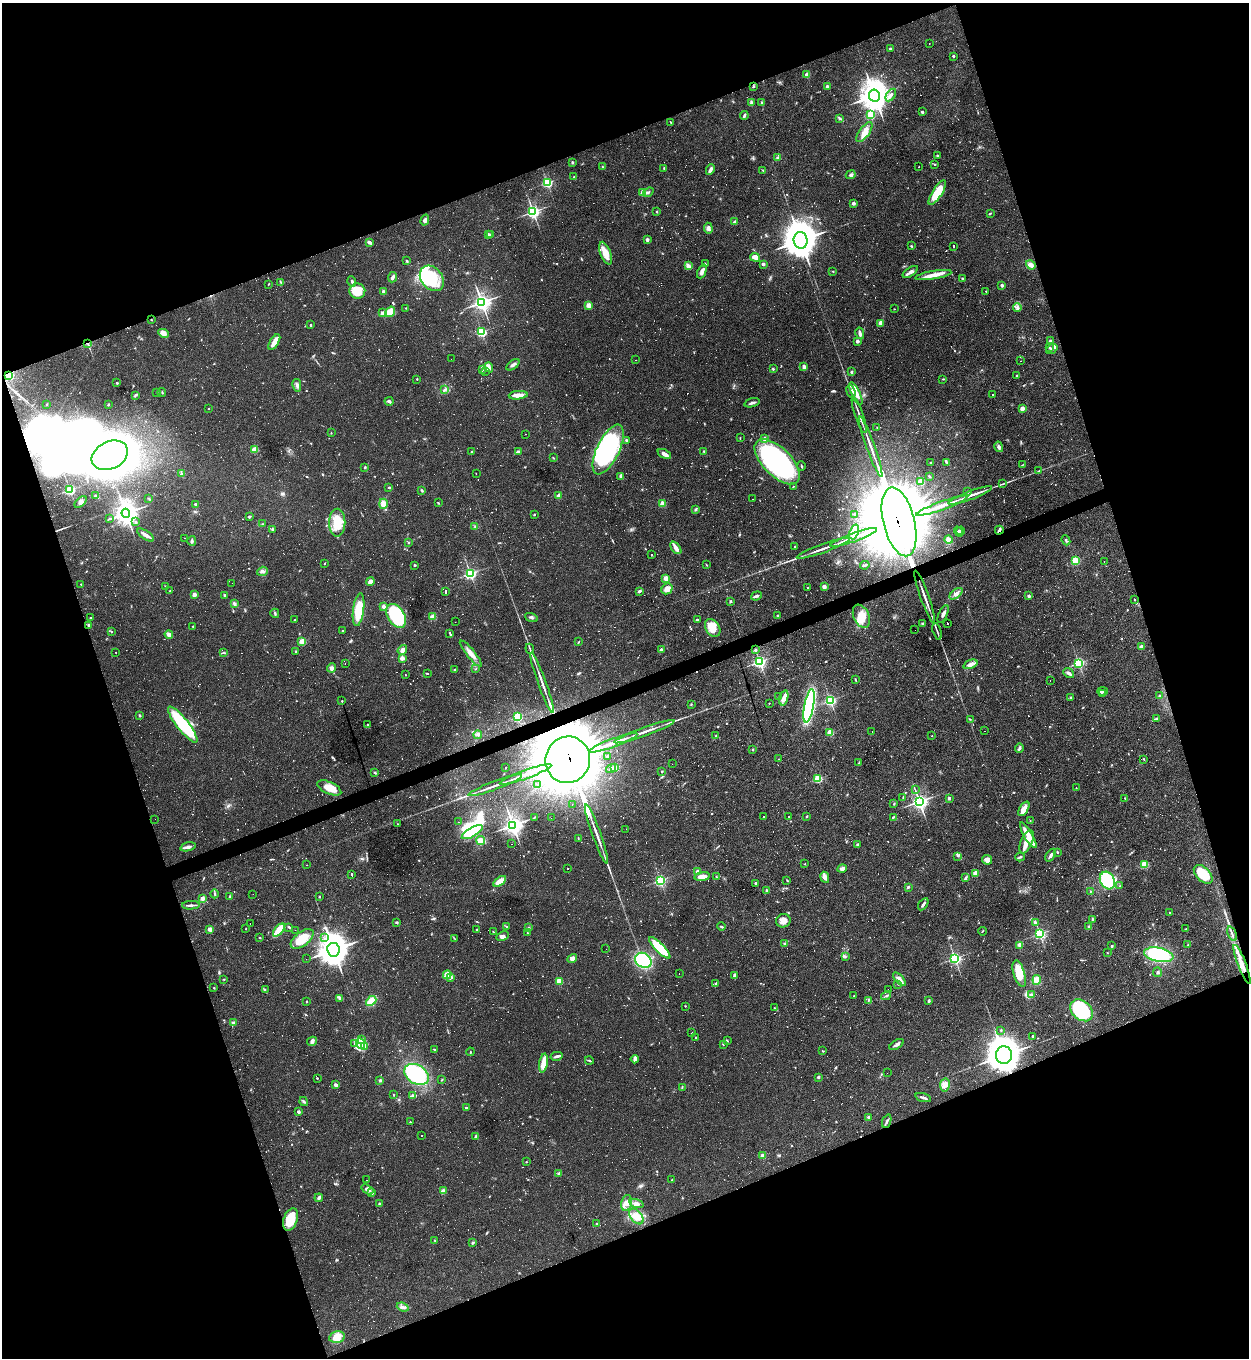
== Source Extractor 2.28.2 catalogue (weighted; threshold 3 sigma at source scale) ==
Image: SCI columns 147-5134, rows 1-5421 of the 5407 x 5421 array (HDU 1 of 3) = the unmasked area's bounding box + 8 px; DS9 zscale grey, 4 x 4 block average (1 PNG px = mean of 4 x 4 image px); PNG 1251 x 1360 px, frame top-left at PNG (2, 3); each listed source drawn as its Kron ellipse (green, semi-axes under 4 px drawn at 4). Shown black and unused: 40% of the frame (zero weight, under 3 of 4 exposures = <1% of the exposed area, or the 3 px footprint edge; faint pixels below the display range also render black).
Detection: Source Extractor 2.28.2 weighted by HDU 2 'WHT'. Background 0.0443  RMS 0.0046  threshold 0.0209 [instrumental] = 3 sigma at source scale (4.5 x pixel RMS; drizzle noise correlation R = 1.50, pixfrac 1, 0.05/0.05 arcsec/px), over >= 5 px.
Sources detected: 1696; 58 too faint to see at this stretch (4 x 4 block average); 24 inside a brighter object's white glare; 594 cosmic-ray / hot-pixel residue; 5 long thin detections or spike segments (spike, bleed or trail) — neither listed nor drawn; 9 coinciding with a brighter row at this scale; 41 inside a brighter listed object's ellipse — not listed separately; of the other 965, all 500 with FLUX_AUTO >= 1.47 (the completeness limit of this list) listed and drawn (465 fainter detections not listed), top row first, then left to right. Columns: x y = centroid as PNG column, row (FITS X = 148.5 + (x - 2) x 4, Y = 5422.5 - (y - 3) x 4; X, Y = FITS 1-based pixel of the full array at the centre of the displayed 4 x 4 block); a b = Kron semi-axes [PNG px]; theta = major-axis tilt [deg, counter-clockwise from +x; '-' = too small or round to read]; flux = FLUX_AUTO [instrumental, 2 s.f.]
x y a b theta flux
929 43 2 2 - 1.7
890 49 2 2 - 17
953 56 2 2 - 11
807 75 2 2 - 73
753 86 3 2 - 2.5
827 87 3 3 - 6.3
874 95 6 5 - 3800
891 95 7 3 55 7.5
751 102 4 3 - 3.9
761 103 3 2 - 3.4
922 112 2 2 - 18
870 115 2 2 - 270
744 116 4 2 - 5.2
839 118 4 3 - 4
671 122 4 2 - 1.8
864 132 12 5 53 28
937 155 3 2 - 2.5
777 157 3 3 - 3.4
572 163 2 2 - 2
935 164 2 2 - 1.6
603 167 3 2 - 1.6
919 167 2 2 - 150
664 169 3 2 - 1.8
710 170 5 2 - 11
763 170 4 2 - 2
851 175 5 4 - 6.3
574 177 2 2 - 5.4
547 182 2 2 - 400
648 192 6 2 39 4
643 193 2 2 - 96
937 193 14 5 58 89
853 203 2 2 - 9.6
533 212 3 2 - 720
657 212 2 2 - 8.1
990 213 3 2 - 2.5
425 220 5 3 - 9.1
735 221 3 3 - 3.8
708 228 5 4 - 8.7
488 234 2 2 - 12
490 235 2 2 - 11
647 240 2 2 - 29
801 240 8 7 - 6100
370 242 4 3 - 6.7
911 246 2 2 - 2.3
954 246 2 2 - 49
606 253 12 5 -69 33
755 257 5 4 - 20
407 261 3 2 - 3.4
706 264 3 2 - 2
763 264 2 2 - 22
1031 265 5 4 - 13
688 266 4 3 - 11
702 271 7 2 66 17
833 271 2 2 - 1.7
910 272 9 2 33 15
933 275 18 4 9 29
393 277 5 3 - 6.8
432 278 14 10 -52 170
963 279 3 2 - 5.3
352 281 5 2 - 4.9
281 282 2 2 - 1.5
268 284 3 2 - 2.2
1002 285 2 2 - 24
357 291 8 7 - 66
986 291 2 2 - 2.6
384 292 3 2 - 6.8
482 302 3 3 - 1400
588 305 2 2 - 93
1017 307 4 3 - 6
406 308 2 2 - 1.7
894 309 2 2 - 1.7
390 312 6 3 56 47
382 313 4 3 - 15
151 320 2 2 - 3.3
881 323 3 3 - 14
310 325 3 2 - 2.1
481 332 2 2 - 310
163 333 5 4 - 11
860 333 6 2 -77 9.2
857 341 2 2 - 26
1050 341 4 3 - 5.3
274 342 9 3 58 30
88 344 4 2 - 3.3
1049 347 2 2 - 4.3
1052 349 6 2 37 9.7
451 359 2 2 - 1.6
635 360 2 2 - 1.7
1021 361 2 2 - 2.4
513 365 7 3 37 9
489 367 5 3 - 7.2
804 367 4 2 - 13
773 369 3 2 - 2.7
482 370 3 2 - 2.3
485 371 2 2 - 4.6
851 372 2 2 - 17
9 375 2 2 - 160
1017 376 2 2 - 17
417 379 2 2 - 5
943 379 2 2 - 1.7
117 383 2 2 - 9.7
297 385 6 3 -79 7.3
445 390 2 2 - 2.3
157 392 2 2 - 1.8
162 392 4 2 - 1.7
851 392 6 2 -70 5.8
856 394 12 3 -65 20
993 394 2 2 - 4.3
135 395 4 2 - 3.7
518 395 9 3 5 24
389 401 4 2 - 7.2
752 403 8 2 15 7
47 404 2 2 - 2
108 404 3 2 - 1.9
209 408 2 2 - 4.6
1022 408 2 2 - 58
859 415 19 2 -71 11
877 428 2 2 - 1.7
331 433 2 2 - 1.6
525 434 2 2 - 2
740 438 2 2 - 1.6
764 438 3 2 - 4.2
626 440 3 2 - 5.4
871 447 32 2 -70 31
999 447 5 3 - 7.1
255 449 2 2 - 100
608 449 27 11 64 450
704 451 2 2 - 2.1
471 452 2 2 - 2.3
518 452 3 2 - 6.6
664 454 7 3 -28 24
110 455 19 13 26 2600
553 458 2 2 - 1.7
777 462 28 14 -45 690
946 462 4 2 - 3.1
931 463 2 2 - 3
1022 465 2 2 - 1.8
801 466 4 2 - 2.8
365 467 3 2 - 3.2
1039 471 2 2 - 1.6
181 474 2 2 - 1.8
476 474 2 2 - 3.9
621 476 2 2 - 14
929 476 3 2 - 3.1
921 481 2 2 - 110
1003 484 3 2 - 1.9
793 487 2 2 - 1.6
389 488 2 2 - 3.2
70 490 2 2 - 460
422 491 3 2 - 2.4
968 492 3 2 - 2.6
559 495 3 2 - 22
970 495 23 2 21 20
96 496 3 2 - 2.3
149 498 3 2 - 1.8
753 499 2 2 - 2.3
81 502 7 4 44 11
438 503 3 2 - 2.4
662 503 2 2 - 88
195 504 2 2 - 11
383 504 5 4 - 19
942 506 27 2 20 61
695 509 3 2 - 4.2
126 513 4 4 - 2200
854 514 2 2 - 10
534 515 2 2 - 3
250 516 3 2 - 3.2
109 519 2 2 - 2.2
136 522 2 2 - 4.4
899 522 35 15 -76 53000
337 523 14 8 -90 74
263 524 3 2 - 2.2
475 526 3 2 - 2.2
272 529 2 2 - 3.3
999 530 4 2 - 5.1
960 531 4 2 - 3.1
854 532 7 4 69 17
958 532 5 2 - 4
146 535 9 2 -34 17
854 537 25 2 20 55
184 538 2 2 - 1.8
948 539 4 4 - 15
1066 540 5 2 - 4.4
192 541 5 3 - 5.6
409 542 3 2 - 1.9
795 547 2 2 - 5.3
676 548 7 3 -52 18
823 548 28 2 20 24
652 554 2 2 - 200
1075 561 2 2 - 260
1104 561 2 2 - 5.3
324 563 2 2 - 4.3
414 565 2 2 - 2.7
707 565 3 2 - 1.8
865 565 5 2 - 7.2
262 571 5 4 - 8.9
470 573 2 2 - 650
666 578 2 2 - 98
370 582 4 3 - 12
232 583 2 2 - 1.6
81 584 2 2 - 1.7
165 586 2 2 - 1.9
824 587 2 2 - 52
808 588 2 2 - 3.6
667 589 6 5 - 23
170 591 2 2 - 1.6
445 591 3 2 - 130
639 591 4 2 - 5.9
956 594 7 3 39 13
194 595 2 2 - 48
225 595 3 2 - 3.6
756 596 5 2 - 8.4
1029 596 2 2 - 23
925 597 28 2 -70 26
1135 599 2 2 - 2
731 601 3 2 - 2.6
234 603 2 2 - 3.3
384 607 4 3 - 9.5
359 610 16 5 83 88
275 613 4 2 - 4.5
943 614 10 2 66 13
778 615 2 2 - 11
396 616 13 8 -57 300
861 616 12 7 -66 38
432 617 2 2 - 89
531 617 6 2 -20 5
90 618 2 2 - 5.3
295 620 2 2 - 3.1
697 620 3 2 - 2.6
455 622 2 2 - 2
947 623 2 2 - 68
922 624 2 2 - 15
89 626 2 2 - 5.9
193 626 2 2 - 6.9
713 628 10 7 -58 42
915 630 2 2 - 7.5
111 631 2 2 - 3.6
342 631 2 2 - 2
937 631 8 2 -73 5.5
169 634 4 3 - 11
450 634 3 2 - 180
302 641 2 2 - 140
578 642 2 2 - 1.6
1142 647 2 2 - 51
530 649 5 2 - 3.5
402 650 5 3 - 12
661 650 2 2 - 39
755 650 4 2 - 3.6
296 651 3 2 - 1.8
116 653 2 2 - 1.6
223 653 3 2 - 2.4
471 654 16 4 -51 24
402 658 2 2 - 64
759 662 2 2 - 600
345 663 2 2 - 20
1079 663 2 2 - 510
971 664 7 3 23 13
331 668 4 4 - 8.6
454 669 2 2 - 3.5
475 669 2 2 - 1.5
427 673 2 2 - 2.7
1069 673 6 3 -39 8.3
405 675 2 2 - 57
855 679 3 2 - 2.4
1050 680 2 2 - 2.2
542 683 32 2 -70 33
1103 691 5 2 - 3.3
1102 694 2 2 - 2.9
1159 696 2 2 - 5.6
778 697 2 2 - 4.3
1071 697 2 2 - 2.1
784 698 8 4 75 20
830 700 2 2 - 530
342 701 2 2 - 6.4
769 703 2 2 - 3
691 704 3 2 - 1.8
809 706 17 5 79 420
139 715 2 2 - 14
517 717 2 2 - 270
970 719 3 2 - 1.6
1156 719 4 3 - 3.9
367 724 3 2 - 2.1
183 725 22 6 -52 210
984 731 2 2 - 17
644 732 32 2 20 28
872 732 2 2 - 4.7
830 733 2 2 - 130
478 735 4 3 - 5.2
715 736 4 2 - 2
932 736 2 2 - 12
613 743 25 2 20 57
1019 748 4 3 - 6.1
753 750 3 2 - 1.7
607 756 3 2 - 2.4
779 759 3 2 - 1.9
1144 759 3 2 - 1.7
568 760 23 22 - 40000
859 763 2 2 - 2.3
672 764 2 2 - 2.5
506 768 2 2 - 1.9
615 768 2 2 - 26
611 769 5 2 - 4.6
662 771 2 2 - 5.9
375 773 3 2 - 4
526 774 27 2 20 59
818 779 2 2 - 240
495 785 29 2 21 22
538 785 2 2 - 1.8
329 788 13 6 -25 35
1076 788 2 2 - 2.2
915 790 3 2 - 2
903 798 3 2 - 2.1
949 798 2 2 - 5.6
1125 798 2 2 - 1.5
919 801 3 3 - 1100
572 804 2 2 - 2.2
894 804 3 2 - 2.2
1024 809 8 3 58 35
763 816 2 2 - 7
788 816 2 2 - 8.8
807 816 3 2 - 2.3
535 817 2 2 - 1.9
893 817 2 2 - 2.2
551 818 2 2 - 3.3
155 819 2 2 - 2.5
1030 821 2 2 - 26
459 822 2 2 - 4.5
398 824 3 2 - 1.6
513 825 4 3 - 1300
626 829 2 2 - 1.6
472 832 11 4 30 130
597 834 32 2 -70 30
1028 835 14 4 -59 37
578 838 3 2 - 1.6
481 840 4 4 - 28
1026 842 12 5 67 28
511 844 2 2 - 16
857 844 2 2 - 4.3
188 847 8 3 14 12
1057 852 2 2 - 5.5
1051 855 7 2 54 11
957 856 2 2 - 1.7
1020 857 5 2 - 3.7
987 860 5 4 - 17
805 864 2 2 - 2.8
307 865 2 2 - 2.9
1144 865 2 2 - 86
568 869 2 2 - 53
842 869 5 3 - 16
698 871 2 2 - 46
975 873 2 2 - 79
1203 874 11 7 -45 82
352 875 3 2 - 110
702 877 8 4 8 28
716 877 4 2 - 2.6
825 877 5 4 - 17
966 877 3 2 - 4.1
660 880 2 2 - 530
787 880 3 2 - 2
1107 880 9 7 -61 170
500 881 7 4 34 28
755 883 2 2 - 9
1120 886 2 2 - 1.5
908 887 3 2 - 4.6
766 890 2 2 - 3.6
1090 891 3 2 - 1.9
215 894 4 2 - 3.3
253 894 2 2 - 2.2
230 896 3 2 - 2.6
319 897 3 2 - 1.9
203 898 3 2 - 13
923 904 7 2 57 8.4
191 905 9 2 4 8.7
1170 912 2 2 - 1.6
1092 919 3 2 - 3
783 921 7 6 - 17
397 922 2 2 - 7.9
1035 922 4 2 - 3.1
250 923 2 2 - 3.5
506 926 3 2 - 1.8
289 927 3 2 - 2.4
529 927 2 2 - 2.2
721 927 4 2 - 3
1089 927 2 2 - 2.9
210 929 2 2 - 67
246 929 2 2 - 1.5
476 929 2 2 - 1.9
1186 929 3 2 - 2.5
279 930 8 2 50 110
295 930 2 2 - 2.5
982 931 4 2 - 2
493 932 3 2 - 1.6
527 932 2 2 - 1.6
1040 934 2 2 - 480
1232 934 8 2 -68 5.1
503 936 6 3 26 9.1
259 938 2 2 - 2.3
325 938 3 2 - 2.1
454 938 3 2 - 1.7
302 939 13 7 38 44
785 944 3 2 - 2.9
1020 945 3 2 - 14
1188 945 3 2 - 1.6
1112 946 3 2 - 2.7
660 948 14 4 -44 92
606 949 2 2 - 1.5
333 950 7 6 - 4000
1107 953 2 2 - 2.7
1159 955 15 7 -12 210
845 956 3 2 - 2.8
955 958 2 2 - 600
306 959 2 2 - 2
572 959 5 3 - 13
643 960 9 7 -30 210
1242 964 21 2 -69 41
1158 972 4 2 - 3
679 973 2 2 - 2.2
1019 974 13 5 -73 56
447 975 4 3 - 37
734 976 4 2 - 8.8
450 978 3 2 - 8.9
224 979 2 2 - 1.5
899 979 8 4 -48 15
1037 980 5 4 - 27
559 981 2 2 - 120
715 983 3 2 - 2.1
898 984 2 2 - 1.5
214 988 2 2 - 4.4
265 989 2 2 - 1.6
888 989 2 2 - 2.6
1032 995 3 3 - 8
854 996 2 2 - 1.6
886 996 5 2 - 4.2
340 999 4 2 - 3.4
868 1000 2 2 - 1.7
307 1001 2 2 - 2.2
371 1001 6 4 43 53
929 1001 3 2 - 7.4
685 1006 2 2 - 1.6
774 1008 2 2 - 2.6
1081 1010 13 9 -41 300
233 1023 3 3 - 3.9
1001 1030 2 2 - 2.3
692 1033 3 2 - 2.1
1033 1036 2 2 - 2.6
696 1037 2 2 - 5.9
362 1039 3 2 - 2.9
312 1041 5 4 - 7.3
727 1041 3 2 - 2.5
355 1043 3 2 - 4.4
361 1044 5 4 - 14
723 1044 3 2 - 1.7
896 1045 8 3 33 7.9
364 1046 2 2 - 2.5
434 1050 3 2 - 3.3
823 1051 3 2 - 2
470 1052 4 2 - 1.9
1004 1055 9 8 - 4500
557 1056 6 3 11 6.6
635 1059 4 3 - 11
589 1061 4 2 - 3.2
543 1063 9 4 82 37
887 1073 2 2 - 2.3
416 1074 13 9 -30 220
818 1077 2 2 - 15
317 1078 2 2 - 4.2
380 1080 2 2 - 18
442 1080 3 2 - 2
336 1085 2 2 - 29
945 1085 7 5 79 18
682 1087 4 2 - 2.3
393 1095 2 2 - 1.7
413 1095 3 2 - 3.4
923 1098 8 2 -17 8.1
304 1102 5 2 - 3.4
466 1108 2 2 - 9.4
298 1112 2 2 - 25
869 1117 2 2 - 18
887 1121 7 3 67 5.4
410 1122 2 2 - 4.4
421 1135 2 2 - 3
476 1136 3 2 - 3.4
762 1156 2 2 - 48
526 1162 2 2 - 1.8
559 1173 3 3 - 3.8
366 1180 2 2 - 1.8
672 1180 2 2 - 4
367 1189 7 4 -34 12
443 1191 2 2 - 60
372 1192 2 2 - 20
319 1198 4 2 - 8.7
379 1203 3 2 - 2.7
627 1203 8 5 77 18
636 1204 7 4 -17 11
636 1216 9 5 -52 24
290 1219 12 7 70 76
597 1224 2 2 - 9
435 1240 3 2 - 3.4
473 1242 2 2 - 4.9
403 1307 6 3 -21 8.4
337 1337 8 5 11 36
Overlapping masked pixels (flux is a lower limit): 8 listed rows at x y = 88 344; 9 375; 899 522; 999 530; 568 760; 1232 934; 1242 964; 1004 1055
Diffuse or blended objects may show on this block-average render without a row.